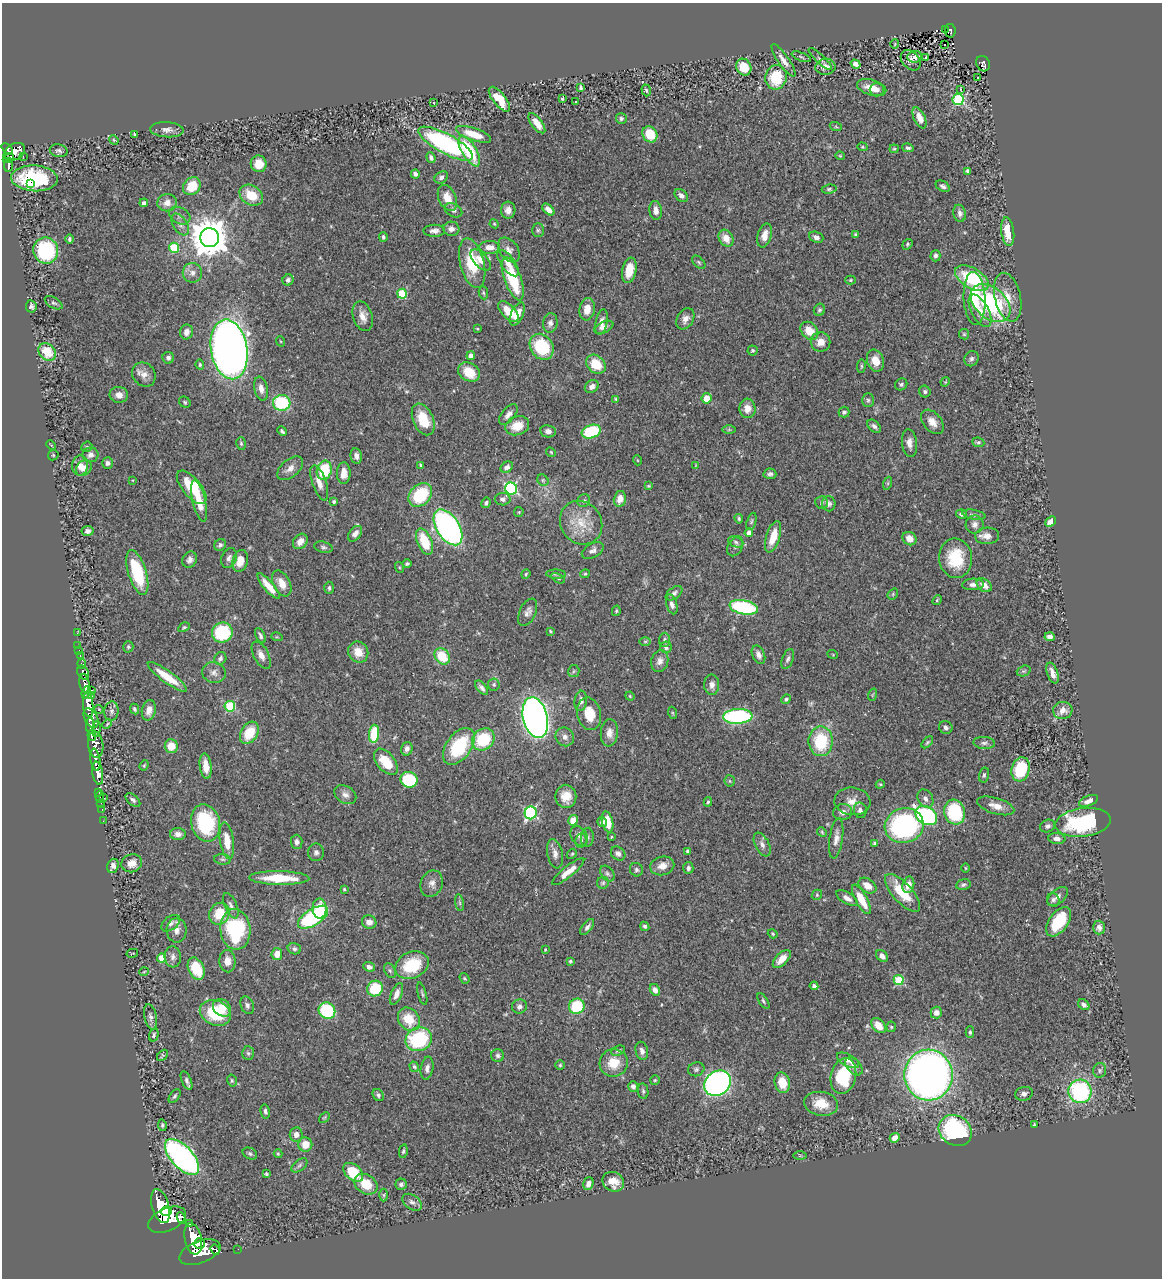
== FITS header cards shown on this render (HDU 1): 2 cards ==
NAXIS1  =                 1160
NAXIS2  =                 1276

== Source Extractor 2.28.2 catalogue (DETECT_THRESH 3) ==
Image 1160 x 1276 px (HDU 1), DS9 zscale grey, 1 PNG px = 1 image px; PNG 1164 x 1280 px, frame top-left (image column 1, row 1276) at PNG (2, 3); each listed source drawn as its Kron ellipse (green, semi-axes under 4 px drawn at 4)
Background 0.543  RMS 0.028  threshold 0.0843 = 3 sigma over >= 5 px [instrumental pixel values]
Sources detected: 491; all 491 listed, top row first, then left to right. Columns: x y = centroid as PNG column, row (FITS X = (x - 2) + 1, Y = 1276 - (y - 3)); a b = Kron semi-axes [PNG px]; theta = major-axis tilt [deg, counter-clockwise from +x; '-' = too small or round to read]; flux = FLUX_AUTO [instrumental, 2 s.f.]
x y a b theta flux
945 30 3 2 - 18
950 31 7 5 -80 77
895 44 5 3 - 1.4
945 45 3 3 - 5.5
801 57 10 3 -22 3.3
915 57 7 5 6 8.8
926 57 3 3 - 21
820 59 15 3 -44 4.5
783 60 19 5 -55 13
911 60 11 8 -48 7.6
856 64 5 4 - 10
983 64 8 6 -61 140
744 67 9 7 -59 46
825 67 10 8 6 13
776 77 12 10 80 79
978 77 2 2 - 2
581 88 4 3 - 3
872 88 15 7 -16 21
877 89 7 7 - 8.3
961 89 3 2 - 1.7
646 90 6 4 -72 3.2
499 99 15 6 -52 39
562 99 3 3 - 2.3
958 100 5 5 - 160
576 102 3 2 - 1.5
434 103 4 2 - 1.4
621 118 5 5 - 4
920 118 11 5 -66 18
537 123 12 5 -53 20
836 127 6 4 -19 2.2
167 130 17 7 -4 12
135 134 4 3 - 2.5
474 134 18 6 -19 44
650 134 8 7 - 51
114 140 5 4 - 2
446 144 31 9 -28 340
862 147 5 4 - 2
908 148 6 4 -14 4.9
7 149 6 4 -42 230
894 149 4 4 - 2.2
59 151 9 6 -12 5.5
469 151 17 7 -59 100
14 152 11 8 32 580
23 156 2 2 - 4.6
840 156 4 4 - 2
8 158 6 3 26 180
431 158 6 4 -70 5.1
259 164 8 8 - 25
8 165 7 4 85 140
968 171 4 4 - 6.2
415 174 4 4 - 5.9
441 177 7 5 33 5.5
34 178 23 13 -3 170
30 183 3 3 - 58
192 186 10 8 47 47
943 186 7 5 -31 5.1
829 189 7 4 7 3.4
251 195 13 9 -34 46
681 195 7 5 -41 7.8
447 198 14 8 -65 26
144 203 4 4 - 6.5
167 203 9 8 - 16
548 209 7 4 -43 13
453 210 9 6 -28 5.9
508 210 8 7 - 11
656 210 9 6 -83 13
960 213 8 6 -77 7.9
180 216 11 8 -28 8.3
180 224 12 7 -57 9.6
494 224 5 4 - 2.2
451 229 8 7 - 11
538 230 7 6 - 4.3
434 231 11 6 0 8.9
1008 232 14 6 -83 41
765 235 12 7 75 17
856 235 4 3 - 3
383 237 5 3 - 3.7
816 237 7 5 -21 7.6
210 238 9 9 - 5500
726 238 9 7 -59 22
69 239 5 4 - 3.5
907 244 5 4 - 2.8
490 247 10 6 -1 17
174 248 5 5 - 100
509 250 14 9 -54 12
46 251 13 12 - 180
935 256 5 5 - 5
481 260 13 6 -47 17
699 262 8 5 -46 3.4
472 263 25 12 -76 83
508 263 15 7 -54 16
629 270 13 7 79 34
192 273 10 10 - 12
972 278 19 10 -30 120
513 279 23 8 -70 110
288 280 6 5 - 5.4
850 280 5 4 - 2.5
483 293 6 4 -82 2.9
402 294 5 5 - 100
1008 297 25 13 -77 30
975 298 26 11 -87 54
54 303 10 5 -30 4.2
991 303 23 15 -41 210
31 306 6 5 - 4.9
587 309 11 7 80 22
819 310 6 5 - 3.8
980 311 18 8 -61 23
508 312 13 6 -46 37
517 314 12 6 65 20
363 316 15 9 -73 17
685 319 11 8 60 11
602 322 13 6 78 12
550 323 10 7 81 7.7
604 327 10 5 25 7.6
477 329 4 3 - 1.7
809 331 10 7 -47 32
186 332 7 6 - 11
964 334 5 5 - 2.7
280 341 5 3 - 1.7
821 342 10 9 - 19
542 347 14 11 -58 120
229 349 30 18 -80 1700
752 350 5 5 - 3.7
47 352 10 7 -49 51
471 356 4 4 - 11
168 358 6 5 - 5.3
971 359 8 7 - 5.4
875 361 11 8 -70 23
596 364 11 8 -42 44
200 365 5 4 - 2.5
861 366 7 3 83 2.4
469 372 12 9 -30 44
144 374 13 11 -49 14
945 382 5 3 - 1.7
901 384 6 5 - 3.9
592 387 7 6 - 10
261 389 12 6 -78 12
925 392 6 5 - 4.7
119 395 9 8 - 14
707 398 5 5 - 31
616 399 4 4 - 2.4
868 400 7 6 - 3.8
185 402 6 5 - 3.2
282 403 9 8 - 120
747 408 10 8 -84 16
844 412 5 5 - 5.2
508 415 12 6 49 10
423 419 17 10 -66 53
932 422 14 9 -50 16
517 426 12 9 18 33
874 426 8 5 -42 6
729 430 7 4 0 2.9
282 431 5 3 - 3.5
548 431 8 6 -10 8.1
591 432 10 6 19 110
978 442 6 5 - 3.5
241 443 6 5 - 3.3
909 443 14 7 -83 12
51 445 5 3 - 2.1
87 447 6 5 - 2.7
551 452 5 4 - 2.3
53 455 5 5 - 2.7
91 455 8 7 - 7.8
356 456 8 5 -79 8.8
637 460 5 3 - 1.5
107 463 5 5 - 5.9
421 465 4 3 - 2.4
696 465 4 2 - 1.4
80 466 10 8 82 14
507 467 6 5 - 7.9
84 468 9 7 48 12
290 468 15 8 40 14
324 470 10 7 75 77
344 473 11 6 -90 16
770 474 6 5 - 4.9
133 480 3 2 - 1.3
543 480 6 5 - 3.1
319 483 18 7 -71 17
888 483 7 4 72 2.8
649 486 4 3 - 2.2
192 487 20 9 -50 92
511 489 6 6 - 290
420 495 13 10 46 91
503 499 8 6 -1 6
620 499 8 6 77 18
584 500 7 6 - 4.7
199 501 21 6 -76 33
334 501 4 4 - 3.6
822 502 6 6 - 4.3
486 503 5 4 - 4.8
829 504 7 6 - 5.9
519 512 5 4 - 2.1
962 514 6 4 -12 6
974 515 12 4 -11 4.7
739 519 5 4 - 3.4
751 521 9 4 72 3.5
1050 522 6 4 43 11
581 523 23 20 -52 52
975 524 9 9 - 8.9
448 527 20 11 -57 600
88 531 6 5 - 6
749 533 4 4 - 16
355 534 9 5 52 10
987 536 12 8 3 14
773 537 16 6 73 36
909 539 7 6 - 18
300 541 8 6 51 14
425 542 14 7 -67 57
736 542 8 5 -21 4.3
220 545 6 5 - 5.1
735 546 10 7 61 5.8
323 547 9 5 -13 4.5
593 550 12 7 28 8.2
229 558 10 7 66 7.8
956 558 20 16 -86 77
190 560 8 7 - 8.4
240 561 11 7 75 25
407 564 5 4 - 3.6
399 567 5 3 - 1.9
137 572 23 9 -73 100
526 574 5 4 - 2.3
556 574 10 4 -2 3.4
585 574 4 4 - 2.3
558 578 7 4 -31 2.8
282 583 14 8 -63 23
973 584 11 6 2 8.2
984 585 8 6 -38 17
269 586 16 5 -49 26
329 588 6 4 -88 4.1
674 593 9 5 36 6
893 594 6 4 50 2.9
937 600 5 4 - 2.4
672 604 10 5 -74 8.8
744 607 14 7 -11 200
616 611 5 4 - 2.4
528 612 14 8 65 11
184 627 6 4 29 3
550 631 4 2 - 2.1
222 632 10 10 - 110
77 633 3 2 - 6.7
260 636 8 4 -65 5
277 637 6 3 -17 1.9
1050 637 5 4 - 8.1
664 640 7 5 88 4.9
645 641 6 4 0 2.3
78 645 2 2 - 6.8
128 647 6 5 - 3.1
666 647 6 5 - 4.8
79 650 2 2 - 7.3
358 652 11 9 -58 26
261 655 15 7 -62 14
758 655 9 6 -66 9.1
833 655 5 3 - 1.6
80 656 3 2 - 23
442 656 9 7 -49 57
220 658 6 6 - 5.1
788 659 10 5 69 5.8
660 661 11 8 76 11
82 664 5 3 - 120
574 671 6 5 - 3.1
1024 671 7 5 19 3.3
83 672 7 5 -70 240
214 673 12 10 -16 11
1052 673 11 5 -72 14
167 677 24 6 -36 44
85 684 10 5 -81 720
494 684 6 6 - 3.6
712 685 10 7 -89 10
482 688 8 4 -51 7.1
92 690 3 2 - 27
86 692 6 3 71 490
872 695 6 4 71 2.2
92 696 3 2 - 89
630 696 5 4 - 1.8
786 699 5 4 - 4.1
581 701 10 6 83 9
88 705 12 5 -84 1500
230 706 5 5 - 140
99 709 4 4 - 1.8
134 709 5 4 - 4.1
149 710 10 7 78 15
1063 710 10 8 7 15
111 711 10 7 84 7.3
673 713 6 4 -70 2
589 714 16 11 -77 41
738 716 14 7 3 260
91 718 10 6 -61 820
535 718 21 12 -76 1300
107 724 5 3 - 1.9
90 726 8 3 89 220
946 727 7 6 - 5.4
96 729 8 4 86 200
249 733 12 8 60 48
609 733 13 8 85 15
374 734 9 5 84 73
92 735 5 4 - 430
565 737 10 9 - 9.6
483 739 12 10 41 97
821 741 15 12 -90 98
927 742 7 4 46 3.1
984 743 11 6 -4 6.2
96 745 13 7 -83 660
171 746 7 6 - 33
459 746 21 12 54 120
407 749 7 5 74 8.4
95 760 11 5 -81 780
386 762 15 8 -50 56
144 765 5 4 - 2.3
206 766 13 6 -83 26
1021 769 12 9 74 83
98 773 12 5 -81 1100
984 775 7 4 76 3.7
409 780 8 8 - 110
730 781 5 5 - 2.7
880 784 4 4 - 2.4
99 792 3 2 - 16
345 795 12 8 -33 10
566 796 11 10 - 24
100 797 5 3 - 19
104 798 3 2 - 43
925 799 10 7 -59 8.6
133 800 9 5 -42 5.4
852 801 18 13 -7 22
1088 801 10 5 22 11
708 802 5 4 - 2.9
101 803 4 2 - 8.1
996 806 19 8 -17 18
102 809 2 2 - 7
860 810 8 6 -79 6.7
843 812 9 8 - 9.3
955 812 12 10 -74 140
531 813 6 6 - 290
926 816 12 8 -32 270
573 820 5 5 - 26
103 821 2 2 - 8
602 822 5 4 - 5.6
607 822 11 5 -77 33
1083 822 28 14 7 200
206 823 19 14 -75 150
904 826 19 17 16 350
1048 826 8 6 22 6.5
822 832 5 4 - 2.4
178 834 8 6 -3 9.1
579 836 11 7 -56 9.1
587 837 9 6 85 5.5
611 837 4 3 - 2
836 838 20 6 82 14
1057 839 8 5 -6 9.4
581 840 7 5 79 5.5
227 841 18 7 -82 33
297 842 7 6 - 7
874 843 3 3 - 3.1
762 845 13 7 -63 9.4
687 851 4 3 - 2.8
316 852 9 8 - 6.4
618 853 8 6 -40 7.7
555 854 15 7 -78 11
572 854 6 4 43 2.5
222 859 8 5 -6 4.1
132 863 10 9 - 20
113 866 7 5 72 11
662 866 12 9 13 18
688 868 6 5 - 5.9
965 868 4 3 - 1.6
636 870 7 6 - 4.6
568 872 20 5 39 22
607 874 9 6 -51 5.4
279 878 30 7 -1 68
603 883 6 6 - 3.3
432 884 13 10 69 12
908 885 8 6 77 16
963 885 7 5 14 4.1
867 886 10 6 -34 20
344 889 3 3 - 2.1
903 893 24 9 -48 61
817 895 5 5 - 2.5
1058 896 12 7 42 9.1
847 898 12 5 -31 9.6
861 899 16 6 -62 39
1053 900 7 6 - 5.3
459 903 8 4 -81 3.7
231 906 13 6 -67 8.2
320 908 10 7 -88 51
219 914 11 9 58 48
313 917 17 8 32 210
369 922 7 6 - 11
1059 922 17 9 54 89
171 923 10 6 37 7.8
645 926 5 4 - 4.3
587 927 9 4 50 6.4
1099 928 7 6 - 7.9
235 929 20 15 -86 180
177 930 12 10 -89 13
773 934 5 4 - 2.4
294 949 7 5 -16 5.3
545 950 4 3 - 1.5
132 953 6 2 12 1.5
277 954 6 5 - 18
882 956 7 5 -47 8.4
173 957 10 8 -85 9.1
162 958 4 4 - 50
782 959 11 6 45 19
227 961 11 8 -87 16
570 961 3 3 - 2.7
412 965 17 13 25 84
369 967 6 4 -23 6.9
196 969 11 7 -66 65
390 971 8 5 -62 3.8
144 972 5 3 - 1.5
465 978 6 4 -53 2.5
899 980 5 5 - 100
814 986 4 4 - 6.8
375 988 8 7 - 68
655 990 6 4 -59 8.3
396 994 11 5 67 12
422 994 12 3 -75 3.4
763 1001 9 4 -57 3.6
247 1005 9 6 -68 5.9
1084 1005 6 4 -42 6.9
519 1006 7 7 - 7.1
577 1006 8 7 - 83
222 1008 10 8 -39 26
327 1011 9 7 -40 120
215 1013 16 12 -24 95
936 1013 6 5 - 10
150 1017 13 6 -78 8.2
409 1019 12 10 -54 48
879 1026 8 6 -49 25
891 1027 5 4 - 3.2
970 1032 6 4 -89 3.4
154 1035 6 4 74 3.8
419 1039 13 11 24 160
618 1051 7 4 21 3.8
642 1051 9 6 -77 7.7
248 1053 7 6 - 4
162 1055 6 4 47 2.5
498 1056 6 6 - 4.7
848 1060 12 6 -28 8
614 1063 14 13 - 35
560 1065 5 5 - 2.8
854 1066 10 6 -47 9.8
414 1067 5 4 - 3.4
427 1068 11 6 81 9
696 1069 8 6 18 4.8
1100 1070 7 6 - 4.7
929 1075 25 24 - 1600
843 1076 18 12 76 110
655 1080 5 5 - 2.4
187 1081 10 4 -67 6.1
232 1081 6 4 -77 3.3
718 1083 14 11 37 810
782 1083 10 7 -78 35
633 1086 5 5 - 7.1
643 1091 8 5 -81 3.9
1080 1091 12 11 - 240
1024 1094 9 6 12 7
378 1095 6 5 - 4.3
175 1096 8 4 52 3.7
821 1104 17 12 -9 36
265 1111 7 4 -78 5.2
324 1117 6 4 44 2.2
1034 1124 3 2 - 2
162 1125 6 4 -82 3
955 1130 17 14 -35 300
296 1135 7 6 - 10
895 1138 5 4 - 17
305 1145 7 7 - 28
403 1151 7 4 77 3.2
250 1154 7 5 -27 4.1
278 1154 4 4 - 2.1
800 1155 7 4 0 2.8
182 1157 22 11 -47 580
299 1165 9 5 38 4.8
353 1172 11 7 -43 57
266 1174 4 3 - 2.7
613 1182 11 9 -30 22
366 1184 12 9 -31 43
401 1184 6 5 - 5.3
588 1184 6 5 - 11
384 1195 6 4 89 2.6
412 1202 11 7 -35 8
160 1206 17 8 -75 2700
166 1211 5 5 - 550
181 1218 6 3 -65 270
167 1220 20 11 24 3000
189 1224 3 2 - 56
193 1239 16 8 -78 3000
199 1244 5 5 - 710
215 1249 5 3 - 300
238 1249 2 2 - 5.5
200 1252 21 11 21 3700